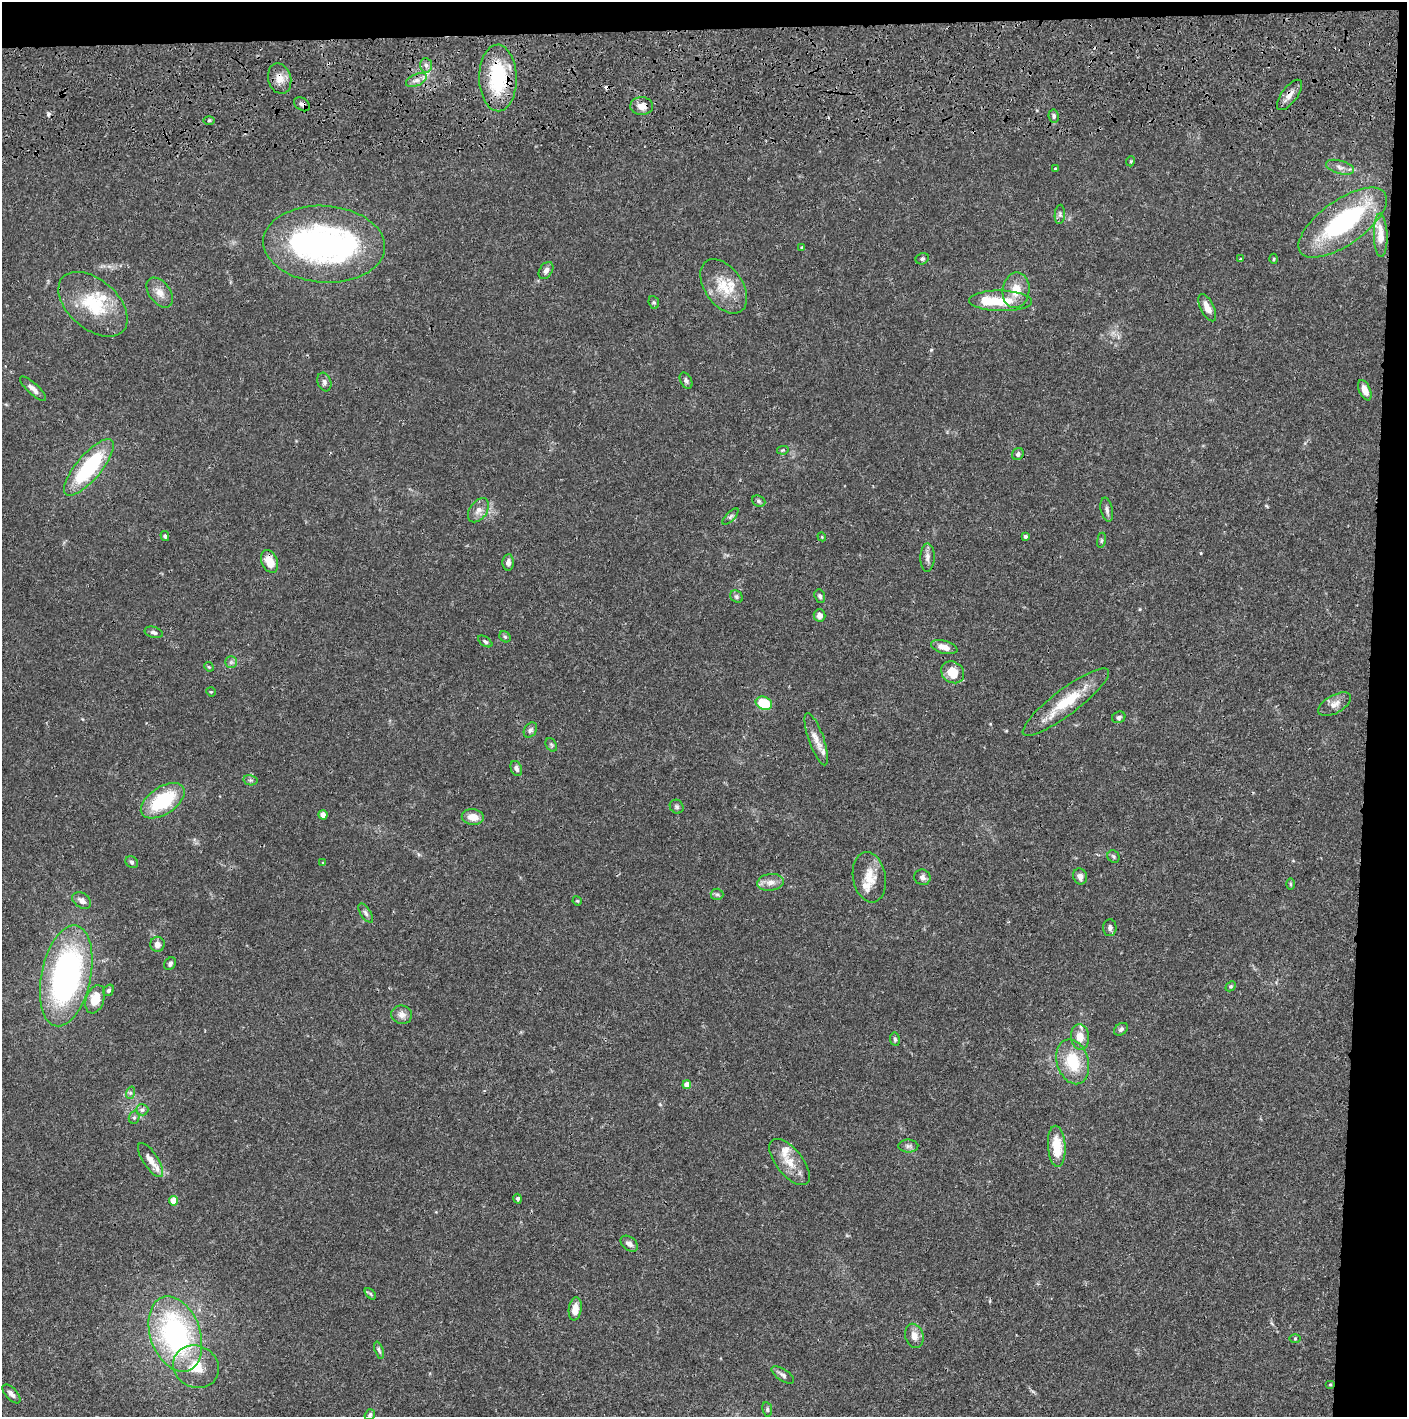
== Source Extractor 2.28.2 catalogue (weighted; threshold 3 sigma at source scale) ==
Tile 3 of 3 x 3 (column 3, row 1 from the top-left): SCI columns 2823-4227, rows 2948-4362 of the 4237 x 4419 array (HDU 1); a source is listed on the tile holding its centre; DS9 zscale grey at full resolution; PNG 1409 x 1419 px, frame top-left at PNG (2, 2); each listed source drawn as its Kron ellipse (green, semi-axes under 4 px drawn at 4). Shown black and unused: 5% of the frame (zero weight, under 3 of 4 exposures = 6% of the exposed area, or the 3 px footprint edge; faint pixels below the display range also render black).
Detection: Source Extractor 2.28.2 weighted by HDU 2 'WHT'; one run over the whole footprint, this tile lists its part. Background 0.0265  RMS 0.0025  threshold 0.0114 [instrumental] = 3 sigma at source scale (4.5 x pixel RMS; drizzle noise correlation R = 1.50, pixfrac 1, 0.05/0.05 arcsec/px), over >= 5 px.
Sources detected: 128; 3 inside a brighter object's white glare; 3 cosmic-ray / hot-pixel residue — neither listed nor drawn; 5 inside a brighter listed object's ellipse — not listed separately; the other 117 listed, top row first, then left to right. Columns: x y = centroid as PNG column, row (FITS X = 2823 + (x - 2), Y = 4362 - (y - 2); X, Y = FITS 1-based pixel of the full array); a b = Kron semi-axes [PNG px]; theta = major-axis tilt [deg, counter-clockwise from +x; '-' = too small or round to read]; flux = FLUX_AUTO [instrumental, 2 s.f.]
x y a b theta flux
426 65 7 6 - 0.84
498 78 33 19 -89 18
280 79 15 11 -74 2.6
416 80 11 5 24 1.2
1290 95 18 8 53 1.9
302 104 9 6 -34 0.79
642 106 11 9 -1 2
1054 116 6 5 - 0.67
209 120 6 4 0 0.34
1131 161 5 3 - 0.26
1340 167 14 6 -16 1.4
1055 169 3 2 - 0.29
1060 214 10 5 84 0.65
1343 223 52 22 35 30
1381 235 22 7 -88 3.3
324 244 61 38 -4 70
802 248 4 3 - 0.36
922 259 7 5 25 0.5
1240 259 3 3 - 0.27
1274 259 5 3 - 0.28
546 270 9 6 56 0.96
724 286 30 19 -55 7.5
1016 290 18 13 81 4.5
160 293 17 10 -53 2.5
1000 301 31 10 -1 7.9
654 302 6 5 - 0.42
93 304 40 24 -41 13
1207 308 15 6 -64 2.5
686 381 9 5 -60 0.62
324 382 9 6 -72 0.82
33 389 17 5 -43 1.4
1365 390 11 5 -66 2.3
783 450 6 4 12 0.28
1018 454 6 5 - 0.76
89 467 35 12 50 21
759 501 7 5 -23 0.48
478 510 13 8 54 1.8
1107 510 12 6 -78 0.91
730 517 10 4 45 0.57
165 536 5 4 - 0.43
1025 536 3 3 - 0.65
822 537 4 3 - 0.23
1101 540 8 4 81 0.4
927 557 14 7 88 1.4
270 561 12 8 -66 3.8
508 562 8 5 86 1
820 596 7 5 -70 0.52
736 597 7 5 -47 0.54
820 615 6 6 - 1.3
154 632 9 5 -15 0.75
505 637 6 5 - 0.41
485 641 8 4 -33 0.47
944 647 13 6 -15 2.3
231 662 5 5 - 0.6
209 667 5 4 - 0.26
953 672 12 10 -37 4.9
211 692 5 4 - 0.24
1066 702 53 13 37 10
764 703 8 6 -24 8
1335 704 18 9 29 2
1119 717 7 5 25 0.58
530 730 8 6 57 0.66
816 739 28 7 -70 2.5
551 745 7 5 -59 0.44
516 768 8 5 -68 0.96
250 780 7 5 -11 0.52
163 801 25 13 33 15
677 807 7 6 - 0.61
323 815 5 4 - 2.1
473 817 11 8 -8 2.8
1113 856 6 5 - 0.49
132 862 7 5 -35 0.54
323 863 4 4 - 0.26
1080 876 8 7 - 1.3
869 877 25 16 -80 4.9
922 877 8 7 - 0.89
770 882 13 8 8 1.9
1290 884 6 4 -89 0.32
717 894 6 5 - 0.53
82 900 10 7 -35 1.3
577 901 5 4 - 0.25
366 913 11 5 -57 0.71
1110 928 8 6 89 0.8
157 944 7 7 - 1.5
170 964 7 5 55 0.58
66 976 51 24 78 70
1231 986 6 4 44 0.36
109 990 6 5 - 0.61
95 999 15 9 71 5.2
402 1015 10 9 - 1.6
1121 1029 8 5 37 0.58
1080 1037 13 9 -84 3.1
895 1039 7 4 -80 0.54
1073 1062 23 15 -73 9.2
687 1085 4 4 - 3.1
130 1093 6 4 72 0.47
142 1110 6 6 - 0.61
134 1117 6 5 - 0.52
908 1146 10 6 0 0.82
1057 1146 21 8 -86 6.6
151 1160 20 7 -57 2.3
789 1162 28 13 -51 4.6
518 1199 5 4 - 0.59
174 1201 4 4 - 5.6
629 1244 10 6 -39 1.2
370 1294 7 4 -46 0.39
575 1309 11 6 82 2.9
175 1334 39 25 -71 47
914 1336 12 9 -76 2
1295 1338 5 3 - 0.25
379 1350 9 4 -71 0.51
196 1367 23 21 -26 7.2
783 1375 13 6 -33 0.96
1330 1384 5 3 - 0.22
11 1394 12 5 -47 1.1
767 1409 7 5 -82 0.46
370 1415 6 4 54 0.48
Overlapping masked pixels (flux is a lower limit): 6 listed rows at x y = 498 78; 280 79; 1290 95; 302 104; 1343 223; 66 976
Isophote crosses this tile's border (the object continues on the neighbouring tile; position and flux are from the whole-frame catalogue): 1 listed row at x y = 66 976